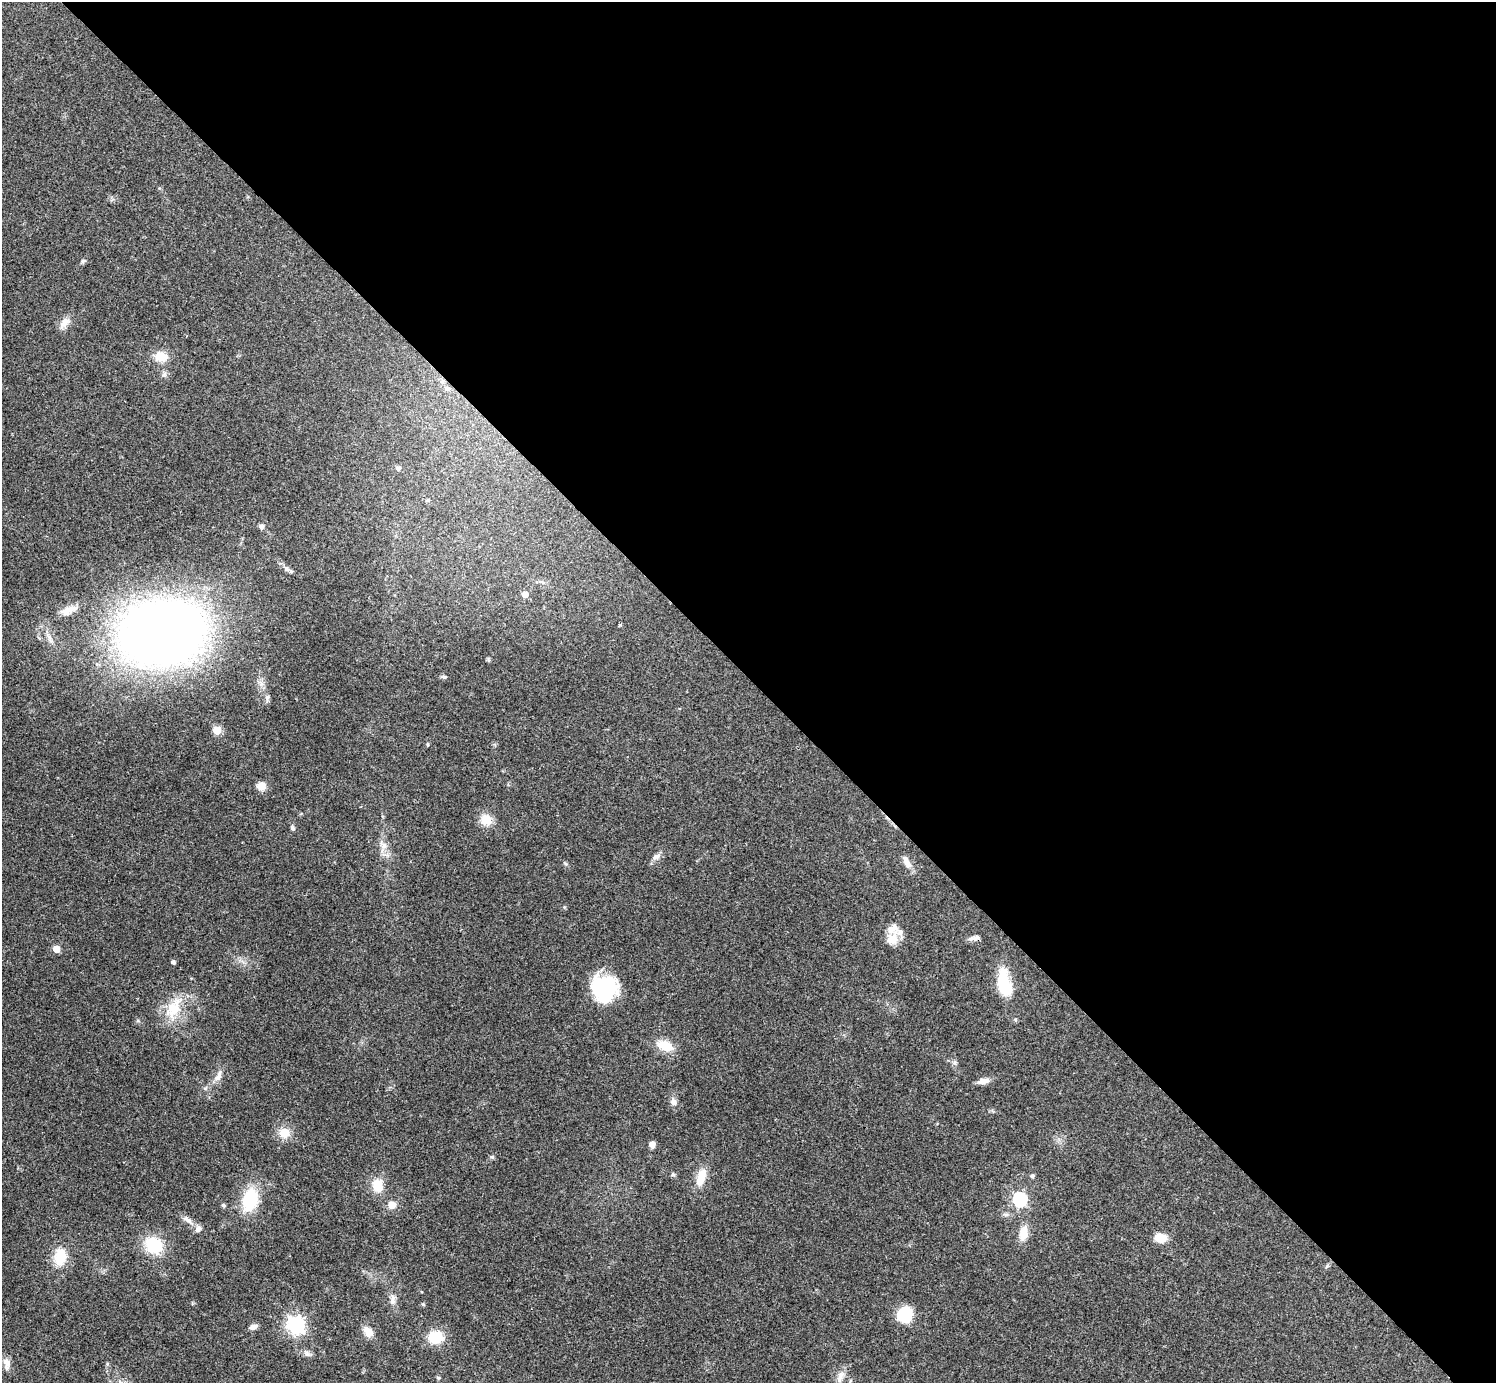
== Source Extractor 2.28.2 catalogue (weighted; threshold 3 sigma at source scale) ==
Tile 8 of 4 x 4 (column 4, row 2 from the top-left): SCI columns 4486-5979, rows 2919-4299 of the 5980 x 5979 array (HDU 1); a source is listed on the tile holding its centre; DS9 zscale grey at full resolution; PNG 1498 x 1385 px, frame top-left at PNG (2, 2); no overlay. Shown black and unused: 49% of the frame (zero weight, under 3 of 4 exposures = <1% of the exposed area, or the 3 px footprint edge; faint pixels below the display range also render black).
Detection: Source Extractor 2.28.2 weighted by HDU 2 'WHT'; one run over the whole footprint, this tile lists its part. Background 0.0612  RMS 0.0056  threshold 0.0251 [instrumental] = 3 sigma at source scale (4.5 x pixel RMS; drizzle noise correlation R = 1.50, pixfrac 1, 0.05/0.05 arcsec/px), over >= 5 px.
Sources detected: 67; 4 inside a brighter listed object's ellipse — not listed separately; the other 63 listed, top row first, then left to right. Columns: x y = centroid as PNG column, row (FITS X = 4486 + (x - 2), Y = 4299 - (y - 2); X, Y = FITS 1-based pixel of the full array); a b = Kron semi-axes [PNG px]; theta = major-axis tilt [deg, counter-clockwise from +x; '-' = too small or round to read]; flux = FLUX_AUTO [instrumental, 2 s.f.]
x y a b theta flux
83 261 7 5 27 1.1
65 322 17 10 45 4.3
161 357 17 13 -5 7.4
447 388 8 5 -7 1.3
398 468 6 5 - 1.3
427 500 5 4 - 0.83
261 526 6 6 - 1.8
287 569 8 7 - 1.8
525 594 5 5 - 4.3
68 610 24 9 21 6.3
620 625 3 3 - 0.85
163 632 60 43 10 670
444 677 7 5 -15 1
267 698 9 5 74 1.5
217 730 5 5 - 20
427 744 5 3 - 0.49
261 786 9 9 - 4.7
486 820 14 13 - 7.7
293 828 6 5 - 1.2
384 845 9 9 - 3
656 856 13 7 30 2.7
908 863 12 9 -65 3.6
892 939 16 14 -11 6.4
972 939 14 6 8 2.3
56 949 5 4 - 10
173 962 4 4 - 1.6
1004 983 33 14 -77 22
604 989 27 26 - 38
174 1009 27 16 61 15
665 1046 15 9 -22 13
955 1062 7 4 71 1.1
218 1076 16 7 66 3.5
983 1081 11 6 7 4.3
673 1102 10 7 -70 2.6
284 1133 14 13 - 7
652 1144 7 6 - 2.5
492 1157 5 5 - 0.8
673 1174 6 5 - 0.95
1032 1176 5 5 - 1.3
701 1177 21 10 73 9.3
378 1185 17 14 -74 8.8
1020 1199 6 6 - 89
250 1200 23 15 74 28
223 1205 5 5 - 0.88
392 1205 6 6 - 8
187 1220 17 6 -37 3.3
1023 1233 20 10 75 6.8
1160 1238 11 8 -7 9.1
154 1245 22 19 -42 19
60 1257 22 15 80 13
1327 1266 6 4 47 0.87
393 1299 15 6 85 2.7
423 1304 4 4 - 0.78
905 1314 13 12 - 27
296 1325 7 6 - 210
253 1327 9 5 17 2.6
368 1332 14 9 -52 4.8
436 1337 13 11 6 17
307 1354 8 4 -36 1.5
6 1363 14 9 -76 3.7
107 1364 6 4 72 0.69
840 1377 17 7 68 3.7
438 1378 6 4 -1 0.64
Overlapping masked pixels (flux is a lower limit): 1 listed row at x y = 972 939
Unlisted compact peaks at least as high as the median listed source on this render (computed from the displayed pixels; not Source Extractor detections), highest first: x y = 566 864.